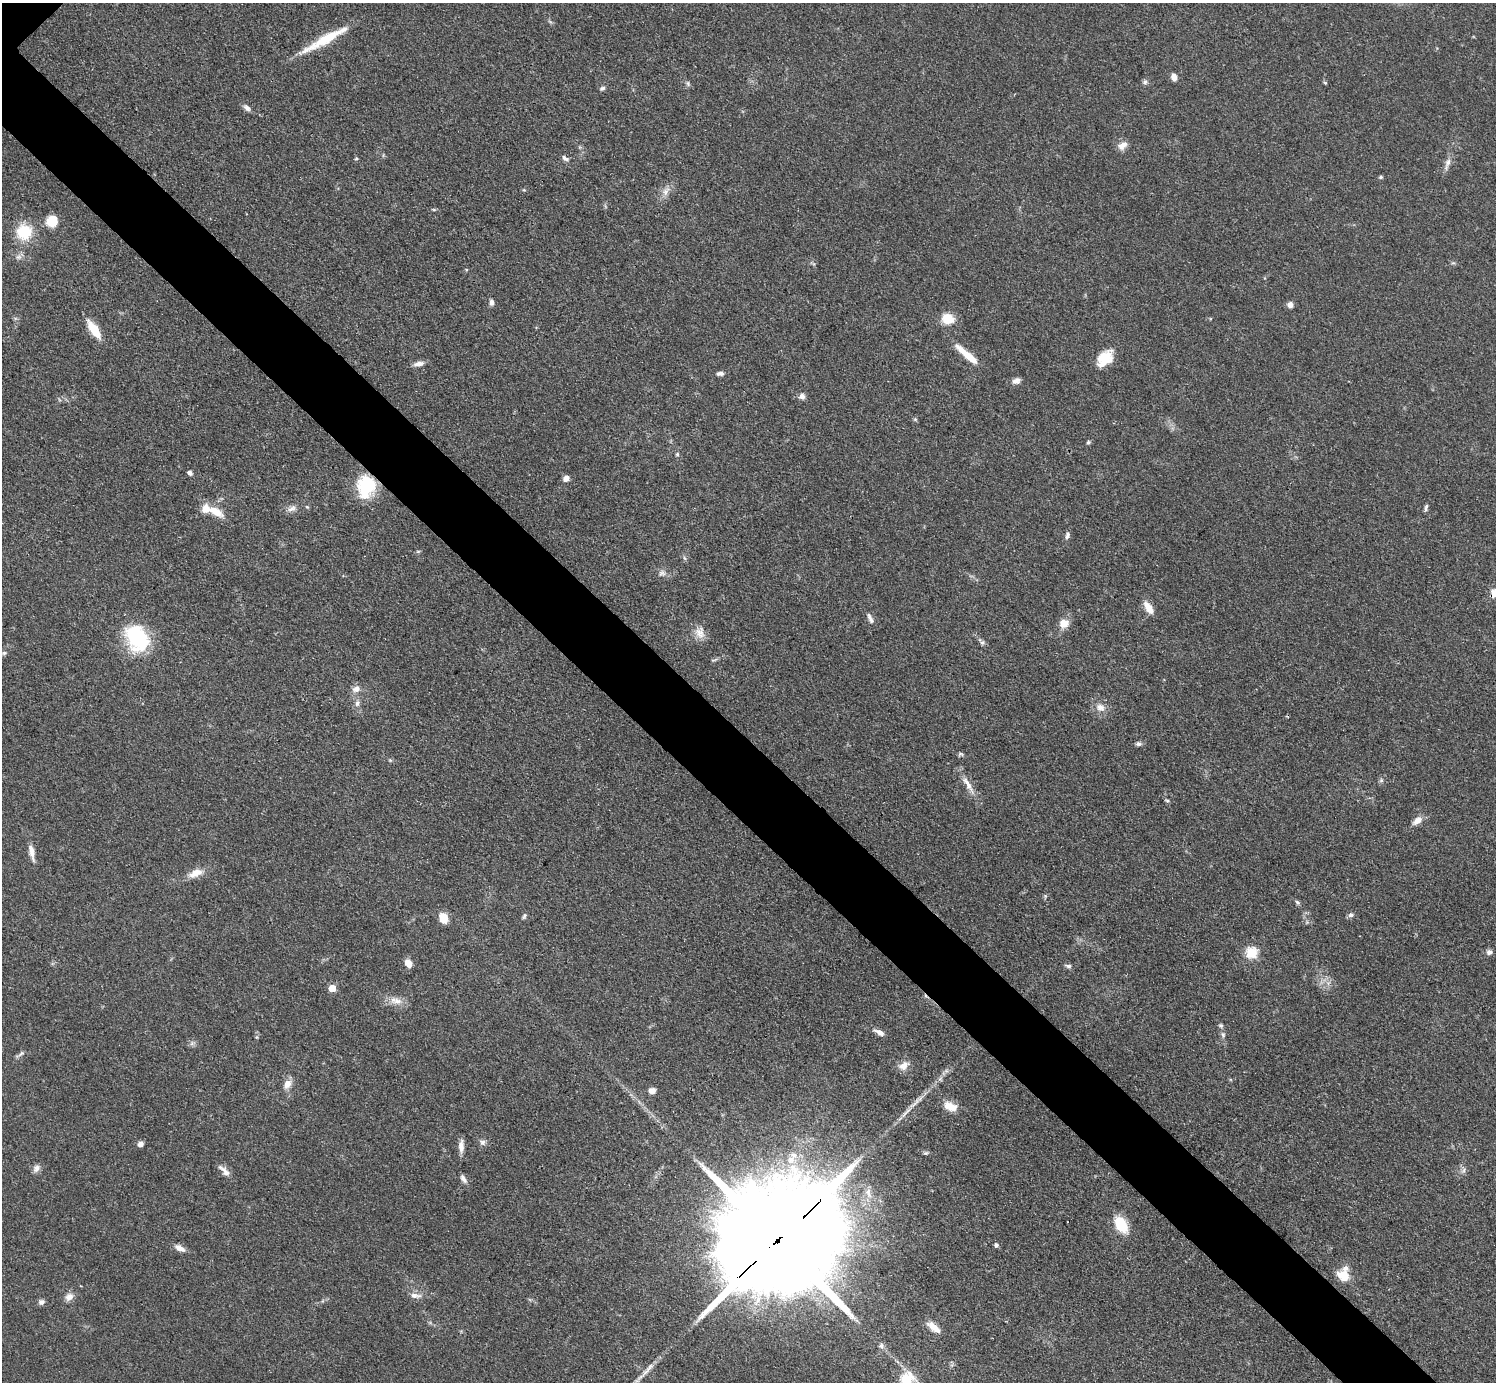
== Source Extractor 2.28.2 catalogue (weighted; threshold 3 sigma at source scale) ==
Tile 6 of 4 x 4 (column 2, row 2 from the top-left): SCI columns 1503-2996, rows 3070-4449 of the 5993 x 5993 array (HDU 1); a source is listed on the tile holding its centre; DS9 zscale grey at full resolution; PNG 1498 x 1384 px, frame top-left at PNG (2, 3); no overlay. Shown black and unused: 6% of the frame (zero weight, under 3 of 4 exposures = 1% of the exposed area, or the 3 px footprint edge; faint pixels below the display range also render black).
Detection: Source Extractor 2.28.2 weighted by HDU 2 'WHT'; one run over the whole footprint, this tile lists its part. Background 0.0501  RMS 0.0052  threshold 0.0236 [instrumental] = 3 sigma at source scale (4.5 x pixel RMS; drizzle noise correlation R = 1.50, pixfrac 1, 0.05/0.05 arcsec/px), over >= 5 px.
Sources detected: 108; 1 inside a brighter object's white glare — not listed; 4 inside a brighter listed object's ellipse — not listed separately; the other 103 listed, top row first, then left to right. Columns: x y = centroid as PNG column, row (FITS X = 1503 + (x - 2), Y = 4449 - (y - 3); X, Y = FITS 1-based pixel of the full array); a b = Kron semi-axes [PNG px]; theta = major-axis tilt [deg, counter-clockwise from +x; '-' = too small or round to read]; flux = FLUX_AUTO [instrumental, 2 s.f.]
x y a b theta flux
324 40 62 9 29 19
1174 77 6 5 - 4.3
1145 82 7 6 - 1.4
688 83 8 4 -71 1
1325 83 5 4 - 0.62
602 88 7 5 21 1.2
247 108 11 6 -39 2
1122 145 14 9 35 3.8
565 158 9 5 -38 1.6
356 159 5 3 - 0.53
1447 163 19 6 72 3.3
1381 177 6 4 15 0.76
666 191 13 8 64 3.6
52 221 10 10 - 12
24 232 16 16 - 18
18 257 9 6 26 1.8
491 302 8 6 -84 1.7
1290 305 7 6 - 2.8
948 319 15 12 -15 9.2
94 329 23 8 -56 11
969 356 32 8 -40 9.2
1104 358 21 14 32 12
419 364 15 6 12 2.7
720 374 10 5 4 1.8
1016 381 11 7 21 2.5
802 396 7 7 - 2.3
915 419 5 5 - 0.71
1088 442 6 5 - 0.86
677 454 5 5 - 0.73
190 473 5 4 - 1.8
566 478 8 6 41 2.5
366 486 25 20 80 26
307 507 5 4 - 0.61
1426 507 10 4 77 1.2
292 508 13 7 29 2.7
215 511 23 10 -29 8.8
1067 535 9 5 77 1.9
418 551 6 4 1 0.67
684 558 6 4 -70 0.85
662 573 10 8 8 2.2
1494 593 12 9 80 4.4
1148 608 18 8 -57 5.2
870 618 15 5 -63 2.2
1064 623 10 9 - 6
700 633 18 13 -76 5.3
137 639 39 26 -64 36
982 643 7 5 89 1.2
4 653 6 6 - 1.1
714 660 10 3 20 0.94
356 689 11 8 26 3.3
357 703 9 6 79 2.1
1100 707 13 10 -24 4.2
1138 744 7 6 - 1.4
961 754 7 3 -36 0.86
390 760 5 5 - 0.65
1381 780 6 5 - 1
968 785 33 7 -58 6.1
1167 801 6 4 -2 0.66
1417 821 13 8 39 4.1
32 852 21 6 -78 4.3
195 873 21 10 21 6.2
1297 902 7 5 -51 1.1
1351 915 8 6 6 1.5
524 916 9 4 54 1.1
443 918 9 7 -66 10
1489 952 8 7 - 1.8
1252 953 6 6 - 40
408 963 9 7 -51 4.6
1068 966 8 5 -7 1.3
332 988 5 5 - 10
396 1001 19 10 -15 5.5
1221 1026 6 6 - 1
879 1032 13 5 -26 3.3
1223 1035 9 6 -80 1.7
257 1037 6 4 71 0.74
192 1044 7 5 1 1.3
21 1054 11 5 41 1.4
904 1066 14 10 37 4.5
946 1071 6 5 - 1.3
287 1084 13 9 51 4.4
652 1091 7 6 - 3.3
915 1103 29 6 43 5.7
949 1106 14 10 -54 6.4
482 1142 8 7 - 1.9
140 1144 6 5 - 2.6
461 1146 16 6 90 3.6
926 1153 6 5 - 0.89
791 1160 13 11 60 6.2
36 1168 10 8 61 2.6
1463 1170 9 5 70 1.6
226 1173 15 8 -39 3.5
463 1179 12 5 -58 2.1
1121 1224 19 11 -59 16
779 1239 52 26 42 29000
996 1245 4 4 - 1.5
180 1248 13 7 -28 3.4
1343 1275 16 13 -35 8.4
415 1296 16 7 -4 3.3
69 1297 11 8 37 3.4
41 1302 8 7 - 1.8
934 1327 19 7 -39 5.3
881 1346 8 7 - 1.8
906 1379 7 6 - 35
Overlapping masked pixels (flux is a lower limit): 3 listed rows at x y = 366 486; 1494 593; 779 1239
Isophote crosses this tile's border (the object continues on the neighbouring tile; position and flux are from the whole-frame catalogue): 2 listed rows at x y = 1494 593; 906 1379